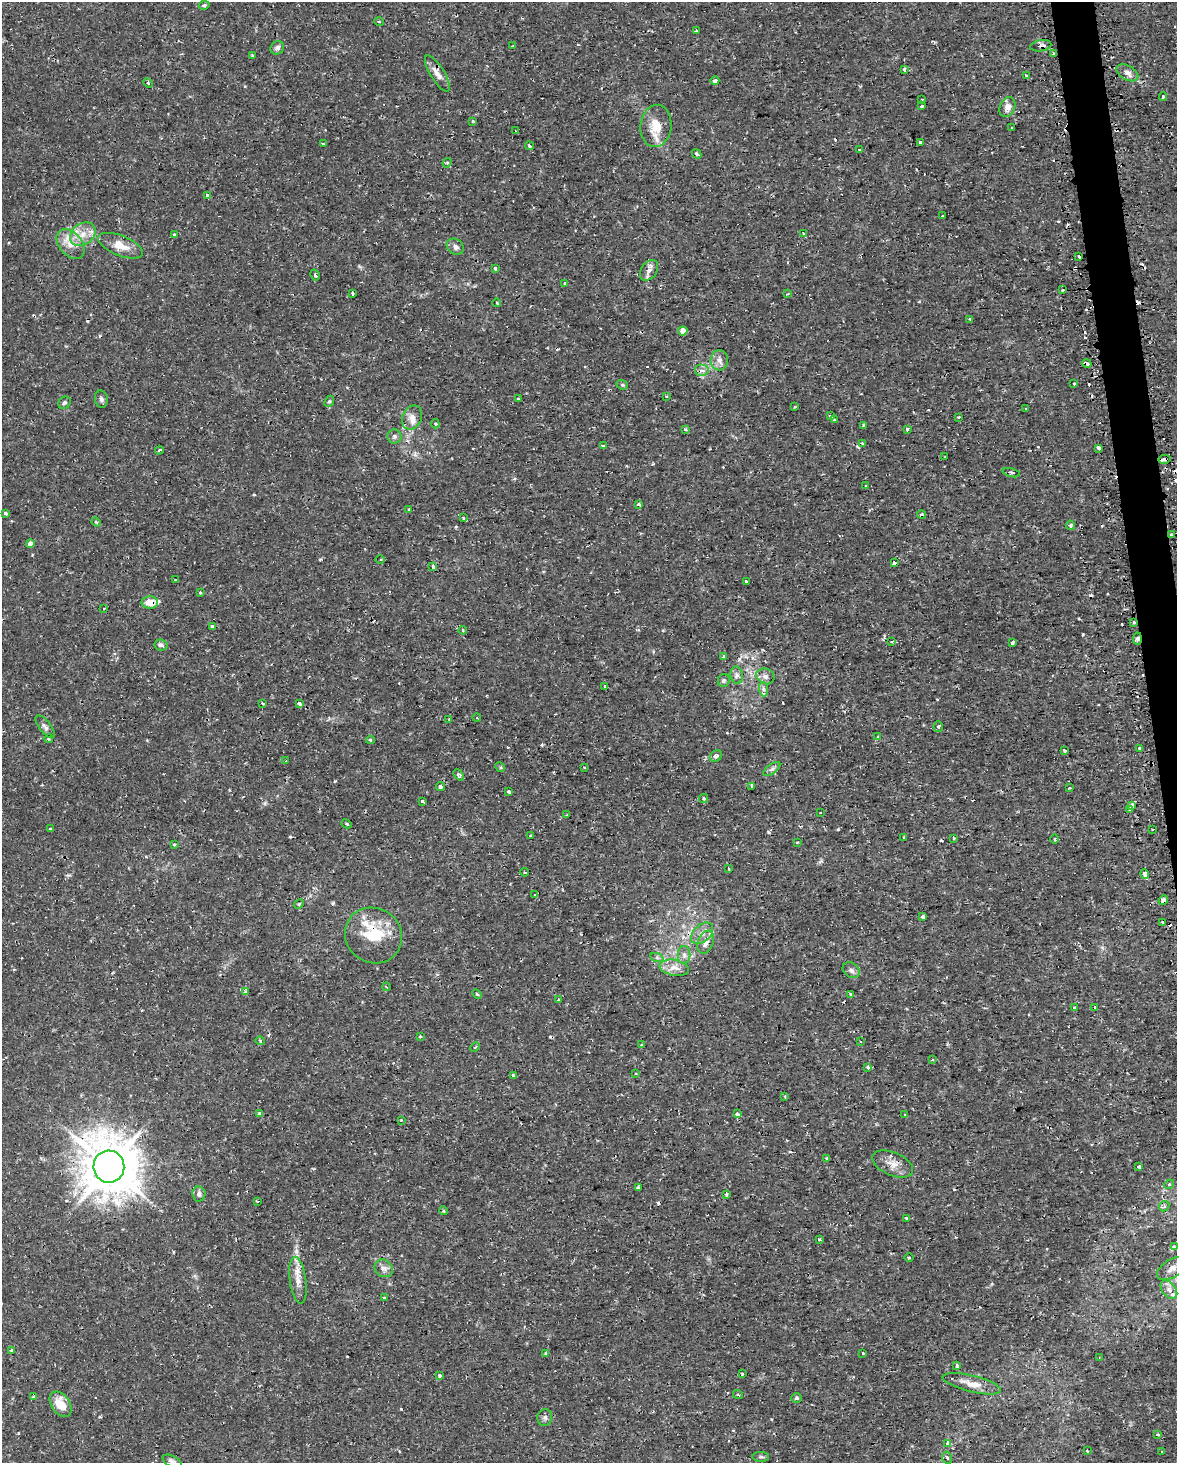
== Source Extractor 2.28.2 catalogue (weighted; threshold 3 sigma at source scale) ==
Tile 6 of 4 x 3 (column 2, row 2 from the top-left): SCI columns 1195-2369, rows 1542-3002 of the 4740 x 4499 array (HDU 1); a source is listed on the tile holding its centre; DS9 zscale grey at full resolution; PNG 1179 x 1465 px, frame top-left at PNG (2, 2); each listed source drawn as its Kron ellipse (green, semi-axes under 4 px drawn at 4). Shown black and unused: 2% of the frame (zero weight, under 2 of 3 exposures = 3% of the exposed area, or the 3 px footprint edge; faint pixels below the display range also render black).
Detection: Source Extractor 2.28.2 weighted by HDU 2 'WHT'; one run over the whole footprint, this tile lists its part. Background 0.0102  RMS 0.0013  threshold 0.0058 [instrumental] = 3 sigma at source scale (4.5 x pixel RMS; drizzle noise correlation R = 1.50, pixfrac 1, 0.0396/0.0396 arcsec/px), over >= 5 px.
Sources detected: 252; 1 inside a brighter object's white glare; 30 cosmic-ray / hot-pixel residue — neither listed nor drawn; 3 inside a brighter listed object's ellipse — not listed separately; the other 218 listed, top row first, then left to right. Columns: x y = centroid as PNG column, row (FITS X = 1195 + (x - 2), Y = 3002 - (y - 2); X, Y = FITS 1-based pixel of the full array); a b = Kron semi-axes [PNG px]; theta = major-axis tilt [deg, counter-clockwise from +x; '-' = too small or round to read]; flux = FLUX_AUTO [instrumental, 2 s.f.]
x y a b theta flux
204 5 5 4 - 0.22
379 22 5 3 - 0.13
696 31 3 3 - 0.86
513 46 3 2 - 0.13
1041 46 10 5 10 0.51
277 48 7 6 - 0.44
1054 54 3 3 - 0.27
253 56 3 3 - 0.24
904 69 4 3 - 0.29
437 73 21 7 -59 1.1
1127 73 12 7 -30 0.68
1026 75 4 3 - 0.19
715 81 4 4 - 0.53
148 83 5 4 - 0.18
1163 97 4 3 - 0.28
922 99 3 2 - 0.092
921 106 3 3 - 0.26
1007 107 10 7 67 0.98
473 121 3 3 - 0.41
656 126 21 15 84 2.7
1012 128 3 2 - 0.14
516 131 4 3 - 0.11
920 143 3 3 - 0.79
323 144 3 3 - 0.14
529 146 4 3 - 0.17
859 149 3 2 - 0.1
697 154 5 3 - 0.23
447 163 5 4 - 0.14
207 195 3 3 - 0.5
942 216 3 2 - 0.11
803 233 3 3 - 0.27
83 234 14 10 36 1.6
174 235 3 3 - 0.33
71 244 17 11 -49 1.7
120 246 24 10 -22 2.1
455 247 9 7 -35 0.54
1079 256 4 3 - 0.92
495 268 3 3 - 0.31
649 270 11 8 56 0.7
315 275 6 4 -60 0.31
565 283 3 3 - 0.16
1062 290 3 3 - 0.34
352 293 3 2 - 0.17
788 294 4 3 - 0.15
497 303 4 3 - 0.11
970 319 3 3 - 0.2
683 331 5 4 - 1.4
719 360 10 9 - 0.79
1087 363 5 3 - 1.2
702 371 7 6 - 0.63
1074 384 3 3 - 0.21
622 385 6 4 -20 0.18
666 396 3 3 - 0.12
101 399 8 6 -81 0.36
518 399 4 3 - 0.11
329 401 6 4 66 0.18
64 403 7 5 43 0.27
795 407 3 3 - 0.14
1026 409 3 3 - 0.12
831 416 3 2 - 0.23
959 417 3 2 - 0.24
412 418 12 9 67 0.99
835 420 3 3 - 0.29
435 424 4 3 - 0.16
863 425 3 3 - 0.2
685 429 3 3 - 0.61
907 429 4 3 - 0.13
394 436 7 7 - 0.36
862 443 4 2 - 0.14
604 445 3 3 - 0.25
1099 448 3 3 - 0.49
159 450 4 3 - 0.25
945 457 3 2 - 0.088
1165 459 6 3 11 1.8
1011 473 9 3 -13 0.28
865 486 2 2 - 0.092
639 505 3 3 - 0.51
409 509 3 3 - 0.14
5 513 3 3 - 0.33
921 515 4 4 - 0.27
463 517 3 3 - 0.27
96 522 5 3 - 0.13
1070 525 4 4 - 0.26
1172 534 3 3 - 0.29
30 544 4 4 - 0.68
380 560 4 3 - 0.15
894 563 3 3 - 1.4
433 567 4 3 - 0.72
175 580 3 3 - 0.48
746 582 4 3 - 0.33
200 593 3 3 - 0.32
150 602 8 6 -1 1.9
104 608 3 2 - 0.17
1133 622 4 3 - 0.23
212 626 3 3 - 0.58
463 630 4 3 - 0.12
1137 638 6 4 88 0.39
891 642 4 2 - 0.12
1012 643 3 3 - 0.52
161 645 6 5 - 0.37
724 657 4 4 - 0.27
737 675 9 6 -80 0.46
765 676 9 7 -22 0.57
724 680 6 6 - 0.25
605 686 2 2 - 0.13
763 689 7 4 -88 0.31
263 703 4 3 - 0.14
299 703 4 3 - 0.43
477 718 4 3 - 0.1
449 719 2 2 - 0.1
45 727 13 5 -52 0.47
938 727 5 4 - 0.2
878 737 3 3 - 0.42
49 739 4 3 - 0.18
370 740 4 3 - 0.26
1139 748 3 3 - 0.26
1065 750 3 3 - 0.52
716 756 7 5 38 0.36
285 761 3 3 - 0.15
500 767 5 4 - 0.16
584 767 3 3 - 0.098
772 769 10 4 36 0.35
459 775 6 4 -49 0.33
440 786 4 3 - 0.22
752 786 3 3 - 1.1
1069 788 3 2 - 0.24
508 791 3 3 - 0.49
703 798 4 4 - 0.17
422 801 4 3 - 0.2
1132 805 4 3 - 0.97
1130 810 4 3 - 0.4
820 812 2 2 - 0.12
567 815 3 3 - 0.12
347 824 5 3 - 0.17
50 829 4 2 - 0.11
1152 829 3 2 - 0.22
531 836 3 3 - 0.27
904 837 3 3 - 0.18
954 838 4 3 - 0.15
1055 839 5 3 - 0.14
797 842 3 3 - 0.18
174 844 3 3 - 0.12
728 869 3 3 - 0.18
525 872 4 3 - 0.24
1145 874 5 3 - 2.5
535 895 3 3 - 0.34
1163 900 5 4 - 0.41
299 904 5 4 - 0.15
923 917 4 4 - 0.43
1162 922 4 3 - 0.3
702 933 13 8 43 1
374 935 29 27 -36 5.4
706 942 12 7 70 0.98
684 955 9 6 -89 0.49
657 958 7 4 -19 0.26
674 968 14 8 -10 1.2
851 970 9 7 -35 0.51
386 987 4 2 - 0.12
245 991 4 4 - 0.44
477 994 5 3 - 0.13
851 994 4 3 - 0.13
558 999 3 3 - 0.18
1074 1007 3 2 - 0.13
1095 1008 4 3 - 1.1
420 1036 3 3 - 0.28
260 1041 4 4 - 0.15
860 1041 3 3 - 0.19
642 1045 3 3 - 0.35
475 1047 5 3 - 0.14
932 1060 3 2 - 0.15
868 1067 3 3 - 0.43
636 1073 4 3 - 0.15
513 1075 3 3 - 0.3
785 1097 3 2 - 0.14
260 1114 3 3 - 0.74
737 1114 3 3 - 0.73
905 1115 3 3 - 0.12
401 1120 3 3 - 0.14
827 1159 3 3 - 0.32
893 1164 22 11 -23 1.4
109 1167 16 15 - 590
1139 1167 3 3 - 0.59
1169 1184 5 4 - 0.19
638 1187 3 3 - 0.31
199 1194 7 6 - 0.51
726 1194 3 3 - 0.43
257 1201 3 2 - 0.19
1164 1206 5 4 - 0.24
444 1211 4 3 - 0.13
906 1218 3 3 - 0.14
819 1239 3 3 - 0.17
1174 1246 3 3 - 0.19
909 1257 5 3 - 0.12
384 1268 10 8 -40 0.65
1172 1268 17 9 31 1
298 1280 23 8 -82 1.5
1169 1290 10 6 -52 0.7
384 1298 4 3 - 0.17
11 1351 3 3 - 0.23
863 1353 3 3 - 0.2
546 1354 4 3 - 0.27
1099 1358 3 2 - 0.11
957 1366 3 3 - 0.53
742 1374 3 3 - 0.12
440 1375 3 3 - 0.4
972 1384 30 8 -14 1.6
738 1395 5 3 - 0.13
33 1396 3 3 - 0.23
796 1398 5 4 - 0.19
61 1404 14 9 -56 2
545 1418 8 7 - 0.4
1157 1434 4 3 - 0.17
948 1444 4 3 - 1.5
1087 1451 3 2 - 0.12
1162 1452 3 2 - 0.15
761 1457 8 5 -2 0.25
947 1458 6 5 - 0.27
172 1461 10 5 -29 0.45
Overlapping masked pixels (flux is a lower limit): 11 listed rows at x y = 1041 46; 1054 54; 1087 363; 1165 459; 150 602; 1133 622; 1137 638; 1163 900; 374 935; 109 1167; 1172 1268
Isophote crosses this tile's border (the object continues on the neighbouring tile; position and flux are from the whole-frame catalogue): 1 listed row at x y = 172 1461
Unlisted compact peaks at least as high as the median listed source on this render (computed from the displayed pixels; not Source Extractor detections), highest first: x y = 401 1409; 1083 634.